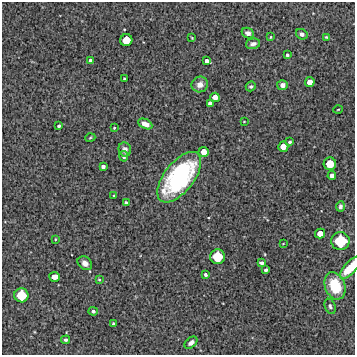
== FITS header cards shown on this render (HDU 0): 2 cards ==
NAXIS1  =                  353 /Length X axis
NAXIS2  =                  353 /Length Y axis

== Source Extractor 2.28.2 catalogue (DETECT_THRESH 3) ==
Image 353 x 353 px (HDU 0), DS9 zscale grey, 1 PNG px = 1 image px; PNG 357 x 357 px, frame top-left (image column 1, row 353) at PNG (2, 2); each listed source drawn as its Kron ellipse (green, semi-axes under 4 px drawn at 4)
Background 6340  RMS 270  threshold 796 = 3 sigma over >= 5 px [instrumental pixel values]
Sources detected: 54; all 54 listed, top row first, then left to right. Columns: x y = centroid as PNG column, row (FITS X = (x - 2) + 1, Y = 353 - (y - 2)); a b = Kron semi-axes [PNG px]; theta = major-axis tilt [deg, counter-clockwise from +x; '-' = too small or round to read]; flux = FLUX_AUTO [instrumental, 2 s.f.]
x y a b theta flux
248 33 6 5 - 6.0e+04
302 34 6 5 - 6.1e+04
271 37 3 2 - 1.4e+04
326 37 4 3 - 2.1e+04
192 38 4 3 - 1.6e+04
126 40 6 6 - 3.0e+05
253 44 7 5 13 7.2e+04
287 55 3 3 - 3.5e+04
90 60 3 3 - 3.5e+04
207 61 4 4 - 8.2e+04
124 79 3 3 - 2.7e+04
310 82 5 5 - 1.5e+05
200 84 8 7 - 1.3e+05
282 85 5 5 - 7.3e+04
251 86 5 4 - 3.2e+04
215 97 5 4 - 1.4e+05
210 103 4 4 - 7.4e+04
338 109 4 3 - 1.2e+04
244 122 3 2 - 1.2e+04
145 124 7 4 -27 1.4e+05
59 126 3 3 - 3.5e+04
114 128 2 2 - 1.6e+04
90 138 5 3 - 1.7e+04
289 142 3 3 - 3.3e+04
283 147 5 5 - 1.8e+05
125 149 7 6 - 7.4e+04
204 152 5 5 - 1.7e+05
124 156 5 4 - 5.3e+04
330 164 6 6 - 3.2e+05
103 167 4 4 - 5.6e+04
332 176 4 4 - 9.3e+04
179 177 30 15 52 2.8e+06
114 195 3 3 - 2.5e+04
126 203 4 3 - 4.8e+04
340 206 5 4 - 4.2e+04
320 233 5 5 - 1.8e+05
55 239 4 3 - 1.6e+04
340 241 9 9 - 7.4e+05
283 244 3 2 - 1.1e+04
218 257 7 7 - 4.9e+05
85 263 8 6 -40 9.5e+04
261 263 4 4 - 5.3e+04
350 268 14 6 47 4.8e+05
266 270 4 3 - 5.0e+04
205 275 4 3 - 3.9e+04
55 277 5 5 - 1.8e+05
99 279 3 3 - 1.9e+04
335 286 14 10 -69 6.0e+05
21 295 7 7 - 4.6e+05
330 306 8 5 -68 4.4e+04
93 311 4 4 - 4.4e+04
113 324 3 3 - 2.9e+04
65 340 4 4 - 3.3e+04
191 343 7 4 41 6.9e+04
At the frame edge (FLAGS 8, measured only in part): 1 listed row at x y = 350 268